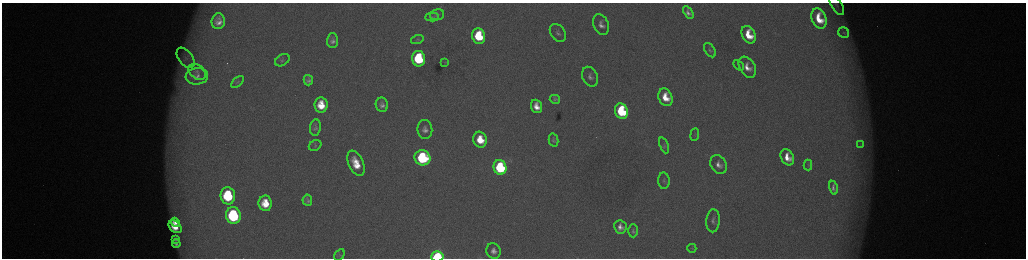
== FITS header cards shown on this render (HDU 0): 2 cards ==
NAXIS1  =                 2048 /fastest changing axis
NAXIS2  =                  512 /next to fastest changing axis

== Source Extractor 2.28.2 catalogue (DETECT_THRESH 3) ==
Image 2048 x 512 px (HDU 0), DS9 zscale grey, zoomed out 1/2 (1 PNG px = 2 x 2 image px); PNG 1028 x 260 px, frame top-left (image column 1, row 511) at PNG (2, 3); each listed source drawn as its Kron ellipse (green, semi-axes under 4 px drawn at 4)
Background 177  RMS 2.1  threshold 6.24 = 3 sigma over >= 5 px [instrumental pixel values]
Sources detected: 67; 5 cannot appear on this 1/2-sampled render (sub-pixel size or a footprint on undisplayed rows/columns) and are neither listed nor drawn; the other 62 listed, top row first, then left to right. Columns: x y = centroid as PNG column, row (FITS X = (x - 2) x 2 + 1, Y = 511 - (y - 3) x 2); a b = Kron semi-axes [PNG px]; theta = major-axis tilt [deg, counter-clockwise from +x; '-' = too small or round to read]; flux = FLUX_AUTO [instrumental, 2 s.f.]
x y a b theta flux
837 5 11 5 -60 1500
688 12 7 4 -55 1800
437 15 7 5 10 1100
432 17 7 4 -2 690
819 19 10 7 -66 12000
218 21 8 7 - 3800
601 25 11 7 -66 3200
844 32 6 5 - 980
558 33 10 7 -56 1900
749 35 9 6 -63 11000
479 36 8 6 -78 22000
417 39 6 4 17 560
332 41 7 5 88 2100
710 50 8 5 -54 1100
186 58 11 7 -53 2700
419 59 8 6 -80 36000
282 60 8 5 31 1200
445 62 4 2 - 220
739 65 6 3 -45 520
747 67 11 7 -58 5000
197 72 10 6 -39 1700
197 76 11 8 5 2700
590 77 10 7 -64 2200
308 80 5 4 - 1400
237 82 7 4 43 760
665 97 9 6 -67 9800
555 99 5 3 - 750
321 105 8 6 -83 9900
382 105 7 6 - 2300
537 106 7 5 -70 5000
621 111 8 6 -68 39000
315 128 8 5 83 1300
425 129 9 7 -84 2900
695 135 6 4 82 630
480 140 8 6 -74 12000
553 140 6 4 -76 960
664 145 8 4 -67 950
860 145 3 3 - 450
315 146 6 5 - 870
787 157 8 6 -63 6700
423 158 8 7 - 58000
356 163 13 7 -65 11000
719 165 10 7 -59 3300
808 165 5 3 - 450
500 167 7 6 - 50000
664 181 8 5 -86 1100
833 188 7 4 -78 1700
228 196 8 7 - 35000
307 200 5 4 - 1500
265 203 8 6 -82 10000
233 215 8 7 - 59000
713 221 11 6 85 2200
175 222 5 3 - 3100
175 227 7 5 -43 8000
620 227 7 6 - 3000
633 231 6 5 - 1000
175 239 4 3 - 840
176 244 4 3 - 1200
692 248 4 3 - 460
494 251 8 7 - 3100
339 255 6 4 60 820
437 256 6 5 - 66000
At the frame edge (FLAGS 8, measured only in part): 2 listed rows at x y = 837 5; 437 256
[5 sub-pixel or undisplayed-footprint detections neither listed nor drawn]